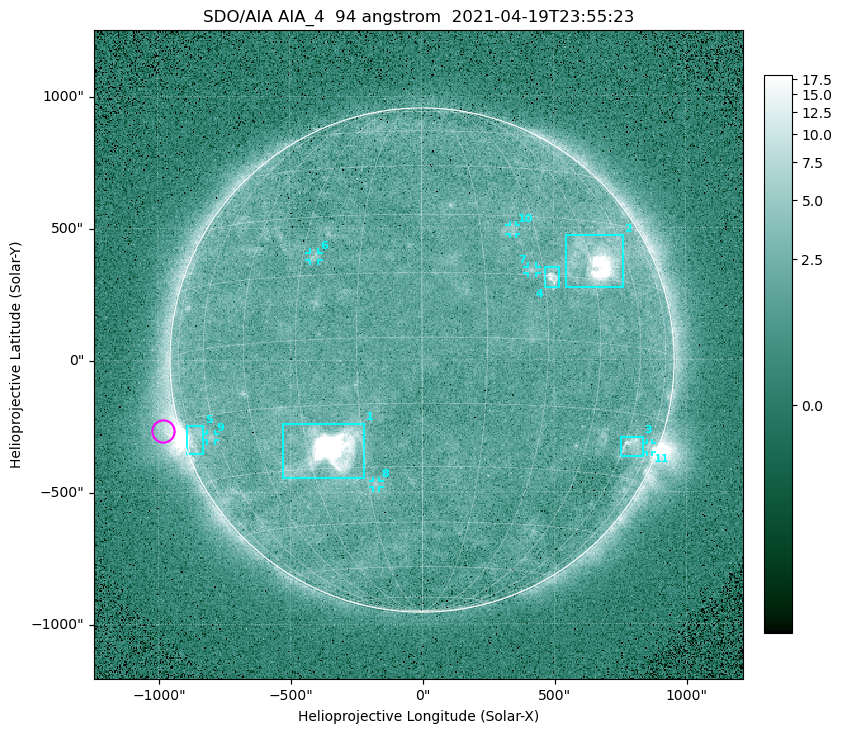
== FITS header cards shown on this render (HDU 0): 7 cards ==
TELESCOP= 'SDO/AIA '
INSTRUME= 'AIA_4   '
WAVELNTH=                   94
WAVEUNIT= 'angstrom'
DATE-OBS= '2021-04-19T23:55:23.12'
CTYPE1  = 'HPLN-TAN'
CTYPE2  = 'HPLT-TAN'

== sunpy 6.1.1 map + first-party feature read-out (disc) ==
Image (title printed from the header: SDO/AIA AIA_4  94 angstrom  2021-04-19T23:55:23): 512 x 512 px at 4.8 arcsec/px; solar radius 955 arcsec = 199 px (full disc in frame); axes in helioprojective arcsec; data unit not stated in the header (colour bar unlabelled)
Orientation: roll -0.138 deg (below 1 deg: not rotated)
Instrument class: DISC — disc imager (sunpy class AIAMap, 94 A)
Bright regions (active regions / flare kernels): reference = the median radial profile (limb darkening/brightening removed); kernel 5 px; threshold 5 sigma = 2.5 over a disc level ~1.77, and >= 1.15x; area >= 9 px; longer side >= 5 px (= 24 arcsec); searched inside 0.97 R_sun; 11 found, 11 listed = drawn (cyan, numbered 1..; 6 of them under ~33 arcsec drawn as corner ticks so the feature stays visible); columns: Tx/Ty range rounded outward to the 10 arcsec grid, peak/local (2 s.f.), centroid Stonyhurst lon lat
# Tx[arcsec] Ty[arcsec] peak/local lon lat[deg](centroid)
1 -530..-220 -450..-240 1409 -24 -26
2 540..760 270..470 41 +47 +19
3 750..840 -370..-290 4.6 +64 -22
4 460..520 270..360 6.1 +32 +15
5 -900..-830 -360..-250 6.4 -72 -19
6 -430..-390 380..410 3.1 -27 +20
7 400..440 330..360 3 +27 +16
8 -190..-160 -480..-450 2.9 -13 -34
9 -820..-780 -300..-280 2.8 -63 -20
10 330..360 470..510 2.7 +24 +26
11 850..870 -350..-310 2.8 +75 -22
Off-limb structures (1.02-1.3 R_sun): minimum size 50 px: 8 found; the strongest spans PA ~90..115 deg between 1.02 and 1.22 R_sun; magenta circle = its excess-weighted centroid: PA ~105 deg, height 1.06 R_sun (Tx ~-980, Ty ~-270 arcsec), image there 4.8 x the reference